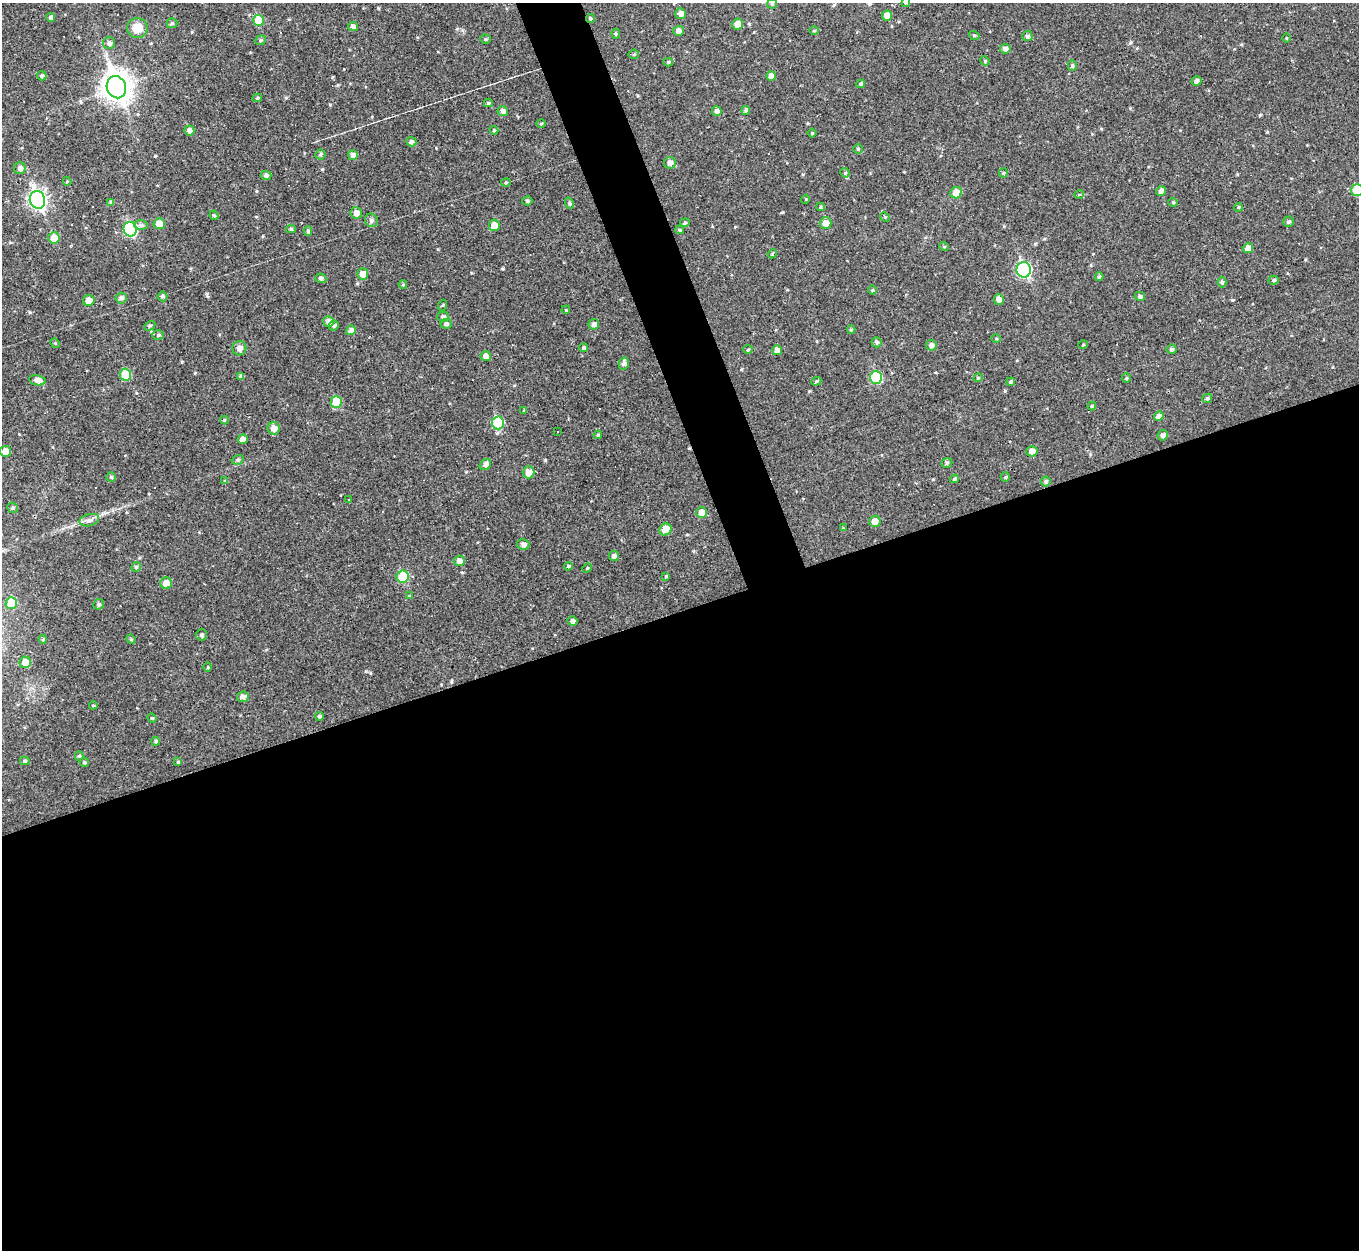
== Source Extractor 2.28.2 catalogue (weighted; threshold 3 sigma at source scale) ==
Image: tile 15 of 4 x 4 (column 3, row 4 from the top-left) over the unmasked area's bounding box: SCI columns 2713-4069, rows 147-1394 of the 5425 x 5410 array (HDU 1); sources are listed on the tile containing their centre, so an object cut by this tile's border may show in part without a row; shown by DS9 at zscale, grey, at full resolution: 1 PNG px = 1 image px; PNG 1361 x 1252 px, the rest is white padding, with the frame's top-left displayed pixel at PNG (2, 3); every listed detection drawn as its Kron ellipse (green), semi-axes under 4 PNG px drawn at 4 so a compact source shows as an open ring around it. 54% of this frame is shown black and not used: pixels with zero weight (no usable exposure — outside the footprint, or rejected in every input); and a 3 px margin inside the footprint's outer edge (the drizzle kernel's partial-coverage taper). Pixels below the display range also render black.
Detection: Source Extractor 2.28.2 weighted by HDU 2 'WHT'; one run over the whole footprint, this tile lists its part. Background 0.0459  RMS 0.0086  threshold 0.0387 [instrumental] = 3 sigma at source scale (4.5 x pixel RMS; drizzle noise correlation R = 1.50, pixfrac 1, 0.05/0.05 arcsec/px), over >= 5 px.
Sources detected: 194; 13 cosmic-ray / hot-pixel residue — neither listed nor drawn; the other 181 listed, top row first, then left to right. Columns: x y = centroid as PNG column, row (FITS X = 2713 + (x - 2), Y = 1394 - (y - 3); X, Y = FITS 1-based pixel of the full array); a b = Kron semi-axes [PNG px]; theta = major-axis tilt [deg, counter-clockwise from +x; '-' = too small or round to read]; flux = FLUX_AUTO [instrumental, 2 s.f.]
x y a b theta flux
906 3 4 4 - 1.3
772 4 5 5 - 1.2
681 14 5 5 - 4.3
887 16 5 5 - 6.2
51 17 4 4 - 2.1
590 18 4 4 - 1.4
259 20 5 5 - 21
172 23 5 5 - 1.3
738 24 5 5 - 7.2
353 27 5 4 - 3.7
137 28 10 10 - 14
678 31 5 5 - 3.5
814 31 5 3 - 0.83
616 34 5 4 - 1.2
974 35 5 3 - 0.91
1027 36 5 5 - 2.1
1286 38 5 3 - 0.73
485 39 5 4 - 1
260 40 5 4 - 1.3
109 43 6 6 - 2.7
1005 49 5 4 - 2.8
634 54 5 5 - 1.2
985 61 5 4 - 0.84
668 62 5 4 - 1.2
1072 65 5 4 - 1.4
42 76 5 4 - 1.4
771 76 5 4 - 5.7
1196 81 5 5 - 2.8
861 84 4 4 - 1.4
116 87 11 9 -69 910
257 98 5 4 - 1.1
488 103 4 4 - 1.1
746 110 4 4 - 2
503 111 5 5 - 3.6
717 111 5 5 - 3.1
541 124 5 3 - 0.74
189 130 5 5 - 3.8
494 130 4 4 - 1
812 133 4 4 - 1
411 142 5 4 - 2.2
858 149 5 5 - 1.2
320 154 5 5 - 1.6
353 155 5 5 - 3.3
670 163 6 6 - 3.8
20 168 6 5 - 2.8
845 173 5 4 - 1.2
1003 173 4 4 - 0.94
266 175 5 4 - 2.5
67 181 4 4 - 0.86
506 183 5 3 - 0.94
1357 190 6 6 - 21
1161 191 5 5 - 4.1
956 193 6 5 - 9.4
1079 194 5 3 - 0.75
806 199 4 3 - 0.76
37 200 9 7 -71 250
527 201 5 4 - 1.5
111 202 4 4 - 1.6
1173 202 4 4 - 0.98
569 203 6 3 -72 1.1
821 207 4 4 - 1.1
1239 207 4 3 - 0.79
356 213 5 5 - 4.5
214 215 5 4 - 1.3
885 217 5 4 - 0.86
371 220 7 6 - 2.1
1288 222 5 5 - 1.6
685 223 5 4 - 1.2
826 223 6 6 - 7.5
159 224 5 5 - 9
141 225 7 5 0 2.2
494 225 5 5 - 7.5
130 229 7 6 - 77
291 229 5 4 - 1.3
680 230 4 3 - 1.2
308 231 5 4 - 1.6
54 238 6 5 - 11
944 246 5 3 - 0.84
1248 248 5 5 - 5.2
772 254 5 3 - 0.79
1024 270 7 7 - 120
363 274 5 5 - 7.8
1099 277 4 4 - 1.7
321 278 5 4 - 2
1274 280 5 4 - 1.4
1222 282 5 4 - 1.4
403 285 4 4 - 0.86
873 290 5 3 - 0.88
163 296 5 5 - 1.4
1140 296 5 4 - 2.4
121 298 5 5 - 2.3
999 299 5 5 - 4
89 300 6 5 - 7.1
443 305 5 3 - 0.79
566 310 4 3 - 0.77
443 317 6 5 - 2
328 322 5 5 - 4
446 324 5 5 - 2
594 324 5 5 - 3
334 325 5 4 - 1.5
150 326 6 4 30 1.1
851 329 4 4 - 1
351 330 5 4 - 3.1
158 335 6 5 - 1.5
996 338 5 3 - 0.87
877 342 5 5 - 1.9
55 343 5 4 - 0.86
931 345 5 5 - 3.1
1083 345 5 3 - 0.72
239 348 7 7 - 3.6
584 348 4 4 - 1.7
1171 349 5 5 - 1.6
748 350 5 3 - 0.85
777 350 5 4 - 3.9
486 356 5 5 - 4.3
624 364 6 5 - 2.6
125 375 6 5 - 21
241 376 4 4 - 2.2
876 378 6 6 - 41
978 378 5 4 - 1
1126 378 5 4 - 1
37 380 8 5 -10 4.6
816 381 5 4 - 1.2
1011 382 4 3 - 1.1
1207 398 5 4 - 1.5
336 402 6 5 - 23
1092 406 4 3 - 0.89
524 410 4 4 - 0.75
1159 416 5 4 - 4.3
224 420 4 4 - 0.78
498 423 6 6 - 38
274 428 6 6 - 5.3
557 432 3 2 - 0.57
598 435 4 3 - 0.93
1163 435 5 5 - 2.6
243 439 5 5 - 6
5 451 5 5 - 7.1
1032 451 5 5 - 5.8
238 460 6 4 21 1.4
947 463 6 4 19 1.5
485 465 6 5 - 4
528 472 6 6 - 7.1
111 477 5 4 - 1.2
1005 477 5 4 - 1
954 479 4 3 - 1.3
225 481 4 4 - 1.2
1046 482 5 5 - 1.9
349 499 2 2 - 0.64
13 508 5 5 - 1.5
701 512 5 5 - 7.2
89 520 10 6 15 3.1
875 521 6 5 - 6.1
843 528 4 4 - 0.69
666 529 6 5 - 11
523 544 6 5 - 3.1
614 556 5 5 - 2.9
459 561 5 5 - 4.2
568 566 4 3 - 0.99
136 567 5 4 - 1.2
587 568 5 4 - 1.1
666 576 4 4 - 1.1
403 577 6 6 - 28
166 583 6 5 - 7.9
409 596 4 4 - 1
11 603 6 5 - 18
99 604 5 5 - 1.8
572 621 5 4 - 3
201 635 5 5 - 1.8
43 639 4 3 - 1.2
131 639 5 4 - 1
25 662 6 5 - 8.2
208 667 5 3 - 0.83
243 697 6 5 - 3.5
93 705 4 4 - 1
319 716 4 4 - 1.6
152 718 5 4 - 0.98
156 741 4 4 - 1.5
79 756 5 4 - 1
25 761 5 4 - 1.3
84 762 5 4 - 1.6
178 762 4 4 - 1.3
Overlapping masked pixels (flux is a lower limit): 1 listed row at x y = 590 18
Isophote crosses this tile's border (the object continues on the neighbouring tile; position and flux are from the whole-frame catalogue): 2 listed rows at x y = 906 3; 1357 190